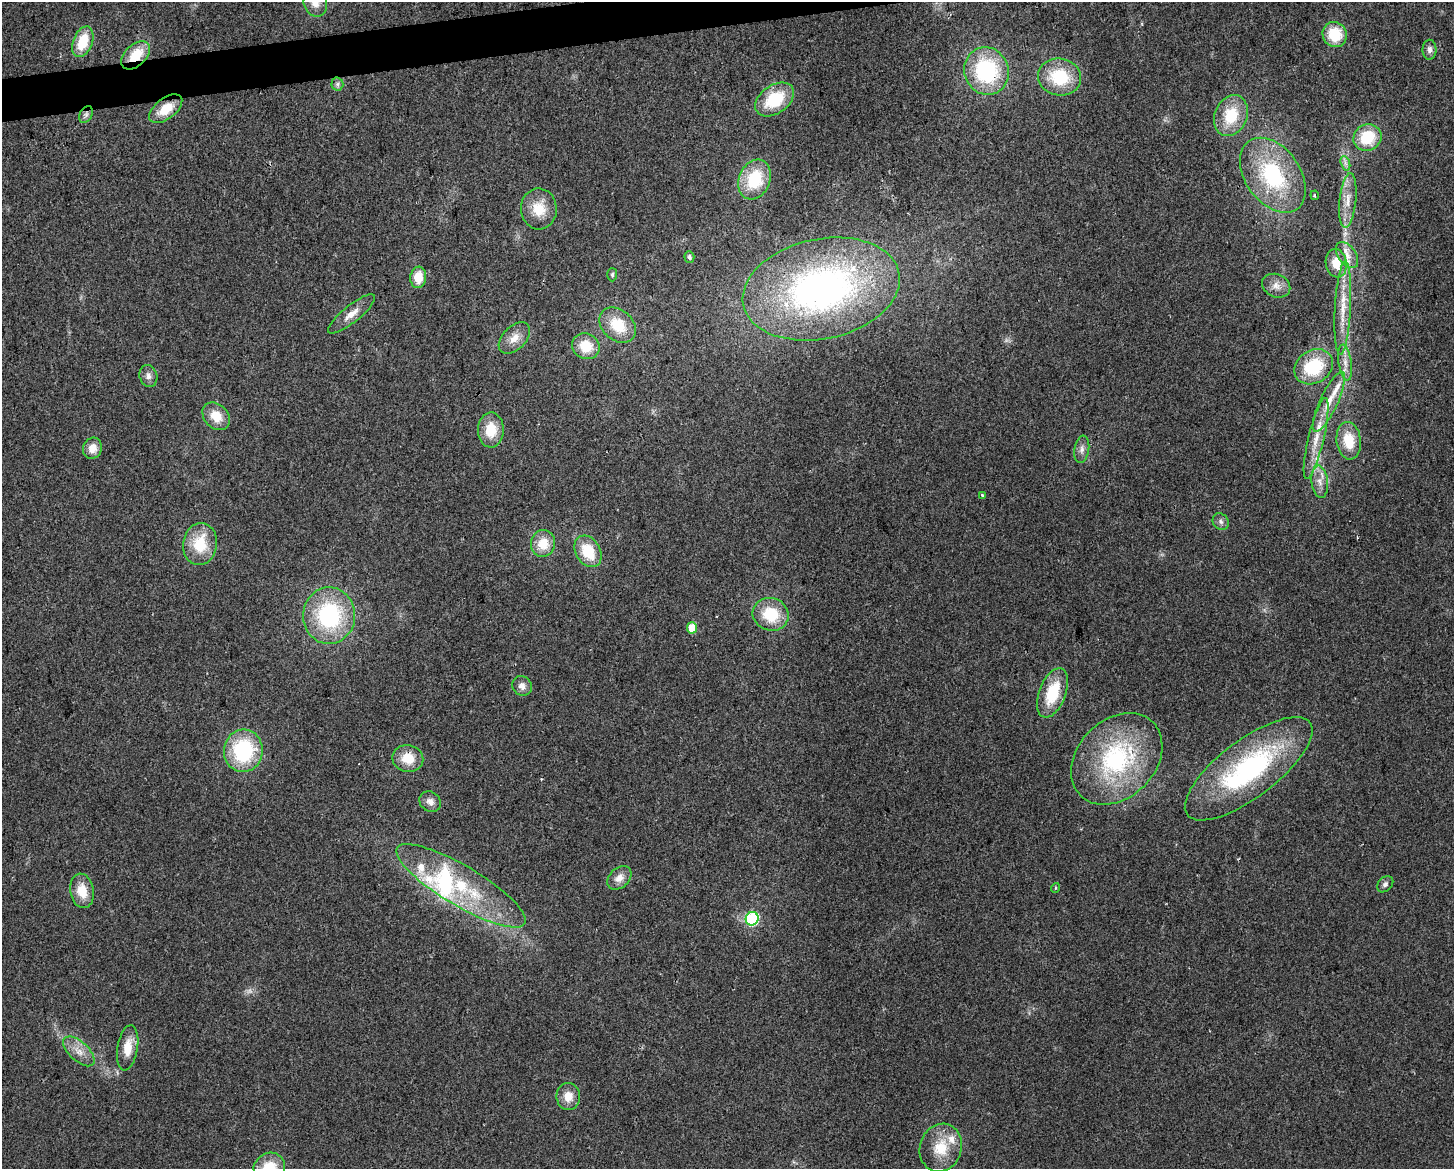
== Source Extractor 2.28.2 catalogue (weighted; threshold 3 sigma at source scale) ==
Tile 8 of 3 x 4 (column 2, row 3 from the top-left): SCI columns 1466-2917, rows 1168-2334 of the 4427 x 4669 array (HDU 1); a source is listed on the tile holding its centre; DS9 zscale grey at full resolution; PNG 1456 x 1171 px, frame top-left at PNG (2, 2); each listed source drawn as its Kron ellipse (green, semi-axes under 4 px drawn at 4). Shown black and unused: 2% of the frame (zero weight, under 2 of 3 exposures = <1% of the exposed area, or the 3 px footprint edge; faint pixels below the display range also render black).
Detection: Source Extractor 2.28.2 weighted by HDU 2 'WHT'; one run over the whole footprint, this tile lists its part. Background 0.0441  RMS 0.0067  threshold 0.0299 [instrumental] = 3 sigma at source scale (4.5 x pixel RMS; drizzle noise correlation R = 1.50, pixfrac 1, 0.0396/0.0396 arcsec/px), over >= 5 px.
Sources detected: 75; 1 too faint to see at this stretch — neither listed nor drawn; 6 inside a brighter listed object's ellipse — not listed separately; the other 68 listed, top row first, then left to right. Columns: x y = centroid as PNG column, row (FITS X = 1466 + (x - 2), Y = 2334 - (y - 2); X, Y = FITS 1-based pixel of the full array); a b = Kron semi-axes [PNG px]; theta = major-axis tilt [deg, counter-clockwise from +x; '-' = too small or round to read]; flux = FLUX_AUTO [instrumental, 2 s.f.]
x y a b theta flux
315 3 14 11 -66 6.7
1335 34 13 12 - 22
83 42 16 9 69 21
1429 50 10 7 -89 3.1
136 55 17 10 45 17
986 71 24 22 -67 66
1059 77 22 18 -10 34
337 84 6 6 - 1.8
775 99 22 14 36 31
166 109 19 10 38 15
86 115 9 6 64 2.3
1231 116 21 16 68 26
1367 138 14 13 - 26
1345 163 7 4 -71 2.2
1273 175 41 27 -55 69
755 179 20 15 67 34
1315 195 4 3 - 0.88
1348 200 27 8 84 10
539 209 20 18 -86 16
1347 255 15 9 -55 6.6
689 257 6 5 - 1.6
1336 263 14 10 -80 13
612 275 7 5 89 1.2
418 277 11 8 84 12
1276 286 14 11 -24 5.9
821 289 79 50 12 260
1343 308 47 8 87 18
352 314 29 8 39 7.8
618 325 20 15 -41 22
514 338 19 11 45 8.1
586 346 14 12 -30 17
1345 363 18 6 -81 5.8
1314 367 20 16 33 39
148 376 11 8 -71 3.6
1329 402 33 9 65 15
216 416 15 12 -47 13
491 430 17 13 89 16
1316 439 41 8 77 16
1349 441 19 12 -83 20
92 448 11 9 71 7.3
1082 449 13 7 81 3.9
1320 482 16 8 -83 6.4
982 495 3 3 - 2.1
1221 522 9 7 -49 2.6
543 543 13 12 - 14
200 544 21 17 81 24
588 551 17 12 -59 22
771 614 18 16 -19 26
329 616 28 26 89 76
692 628 5 5 - 19
522 686 10 9 - 4.3
1053 693 26 13 69 28
243 751 21 19 83 60
408 758 15 13 -12 14
1117 759 52 39 45 97
1249 769 77 28 37 130
430 802 11 9 -37 4.4
619 878 14 9 43 6.3
1385 884 9 7 45 2.1
461 886 74 20 -31 60
1055 888 5 3 - 0.58
82 891 17 12 -80 14
752 919 7 6 - 94
128 1048 23 10 81 13
79 1051 19 9 -42 8.1
568 1097 13 12 - 8.8
941 1148 24 21 71 22
269 1168 16 14 30 19
Overlapping masked pixels (flux is a lower limit): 1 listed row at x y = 136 55
Isophote crosses this tile's border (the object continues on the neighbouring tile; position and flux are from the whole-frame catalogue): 2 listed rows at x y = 315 3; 269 1168